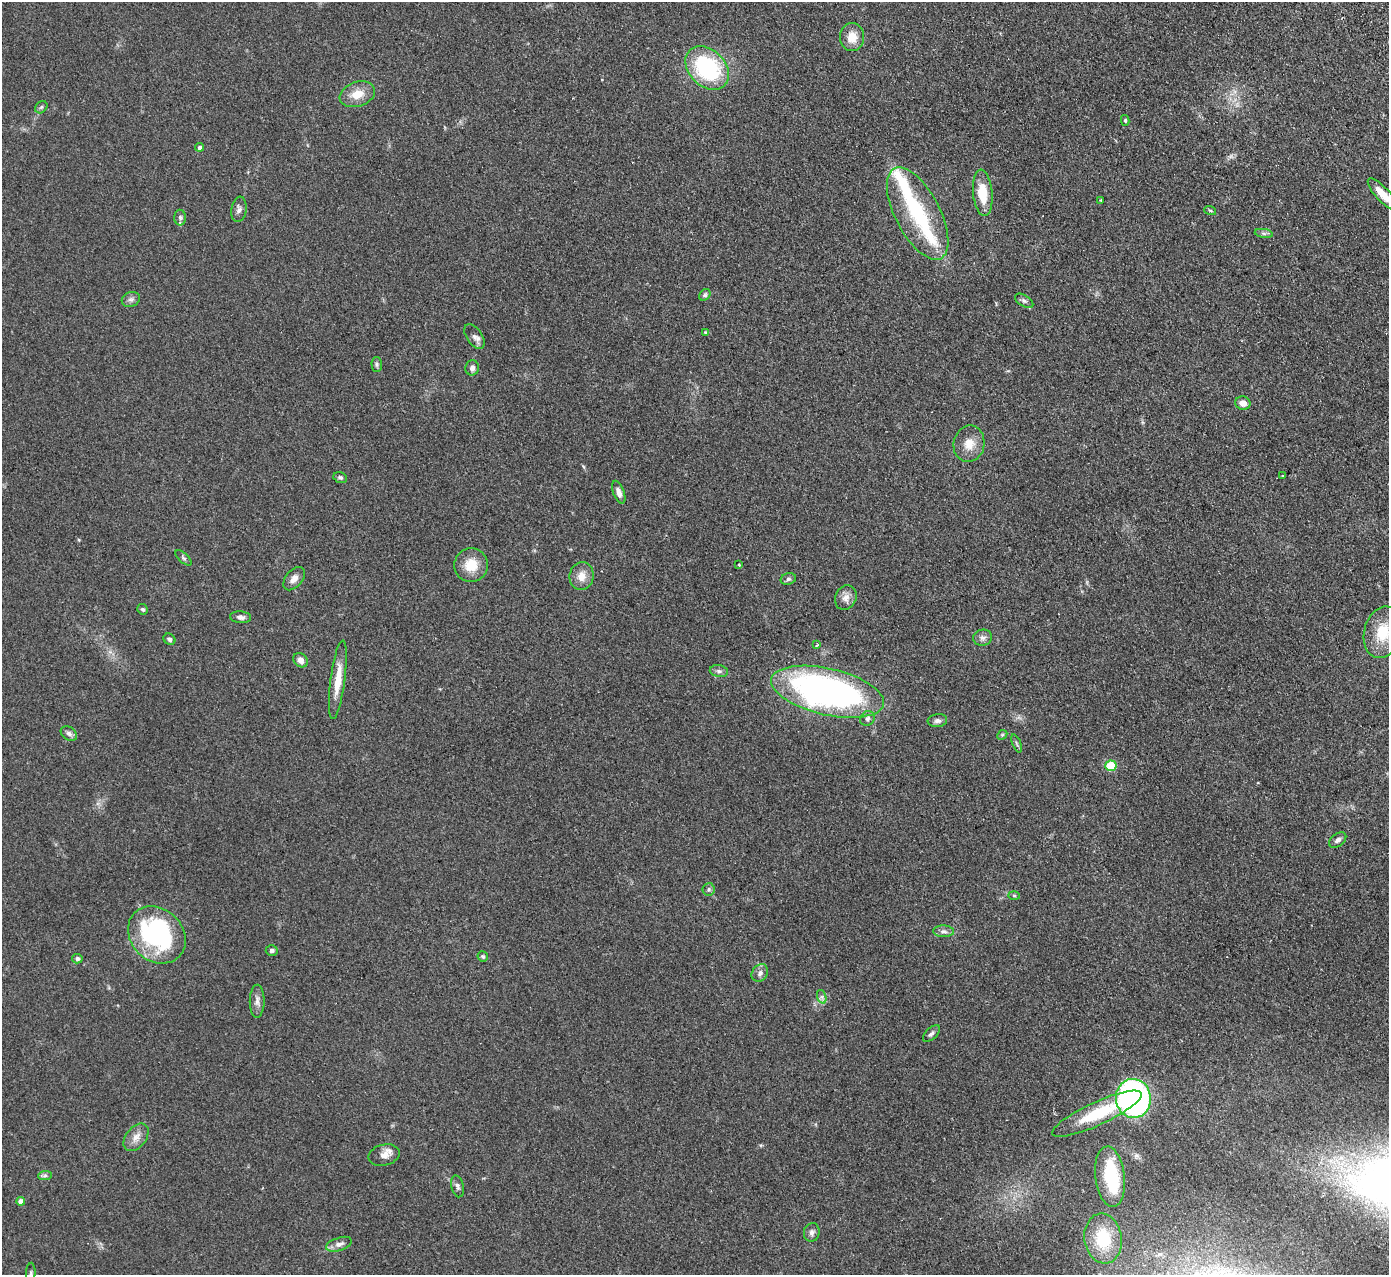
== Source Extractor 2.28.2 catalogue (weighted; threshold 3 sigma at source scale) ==
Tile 10 of 4 x 4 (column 2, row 3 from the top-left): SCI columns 1442-2828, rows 1455-2727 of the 5655 x 5585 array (HDU 1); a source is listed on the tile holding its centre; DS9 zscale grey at full resolution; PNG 1391 x 1277 px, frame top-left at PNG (2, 2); each listed source drawn as its Kron ellipse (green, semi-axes under 4 px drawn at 4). Shown black and unused: <1% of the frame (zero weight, under 2 of 3 exposures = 3% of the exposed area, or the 3 px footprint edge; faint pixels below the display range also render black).
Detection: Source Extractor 2.28.2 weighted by HDU 2 'WHT'; one run over the whole footprint, this tile lists its part. Background 0.145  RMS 0.01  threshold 0.0452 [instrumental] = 3 sigma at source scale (4.5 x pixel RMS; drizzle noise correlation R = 1.50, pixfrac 1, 0.05/0.05 arcsec/px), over >= 5 px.
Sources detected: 77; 2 inside a brighter object's white glare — neither listed nor drawn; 2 inside a brighter listed object's ellipse — not listed separately; the other 73 listed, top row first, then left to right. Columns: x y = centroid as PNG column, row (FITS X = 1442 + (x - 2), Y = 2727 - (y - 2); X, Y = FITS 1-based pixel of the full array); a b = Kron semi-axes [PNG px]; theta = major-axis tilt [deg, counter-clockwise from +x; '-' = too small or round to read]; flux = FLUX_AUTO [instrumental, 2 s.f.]
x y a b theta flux
852 37 14 12 90 13
707 68 25 18 -45 100
357 94 18 12 19 15
41 107 7 5 45 1.7
1125 120 5 4 - 1.2
199 147 4 4 - 3.1
983 193 23 9 -85 26
1382 194 20 7 -48 15
1101 200 3 2 - 1
239 209 13 7 81 4.1
1210 210 6 3 -19 1.2
918 213 51 22 -62 75
180 218 8 6 -89 2.5
1264 233 9 4 -8 2.4
705 295 6 5 - 1.7
131 299 9 7 23 3.3
1024 301 10 5 -32 2.8
706 332 4 4 - 1.6
474 336 14 7 -55 4.6
377 364 7 5 -88 1.9
472 368 7 6 - 3.8
1243 403 7 6 - 7.5
969 444 18 15 79 14
1283 476 3 2 - 0.86
340 477 7 5 -20 2
619 492 12 5 -70 5.1
183 558 10 4 -42 1.9
471 565 17 16 - 19
739 565 3 3 - 2
582 576 14 12 82 9.9
294 579 13 8 50 6.6
788 579 8 5 17 2.6
846 598 13 10 65 7
143 609 5 5 - 2
241 617 10 6 -6 3.5
1383 632 26 18 75 31
983 638 9 8 - 4
169 639 6 5 - 2.5
817 645 3 3 - 1.8
300 660 8 6 -43 6.5
719 671 9 6 -10 3
338 680 40 7 83 18
828 692 58 23 -13 420
867 718 8 7 - 2.7
937 721 10 6 7 3
69 734 9 6 -34 3.4
1002 735 5 4 - 1.1
1017 743 9 3 -69 1.6
1111 766 5 5 - 43
1338 840 10 6 38 3.5
708 889 6 6 - 2.2
1014 895 5 3 - 1.1
944 931 10 6 -1 3.8
157 935 31 26 -44 130
272 950 6 5 - 2.5
483 957 5 5 - 1.8
77 959 5 5 - 2.7
760 973 9 7 54 4.5
822 997 7 4 -72 2.3
257 1001 16 7 90 5.2
931 1033 10 5 44 2.6
1133 1098 19 17 -84 290
1097 1114 49 11 25 41
136 1137 16 10 51 8.2
384 1155 16 10 13 7.5
45 1176 7 4 1 2.1
1110 1177 30 14 -83 65
457 1186 11 6 -77 3
21 1201 4 4 - 8.9
812 1232 9 7 74 3.5
1103 1239 25 18 -81 49
339 1244 13 6 18 5.1
31 1274 11 4 87 2.5
Isophote crosses this tile's border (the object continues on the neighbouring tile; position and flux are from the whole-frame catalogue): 3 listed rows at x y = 1382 194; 1383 632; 31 1274